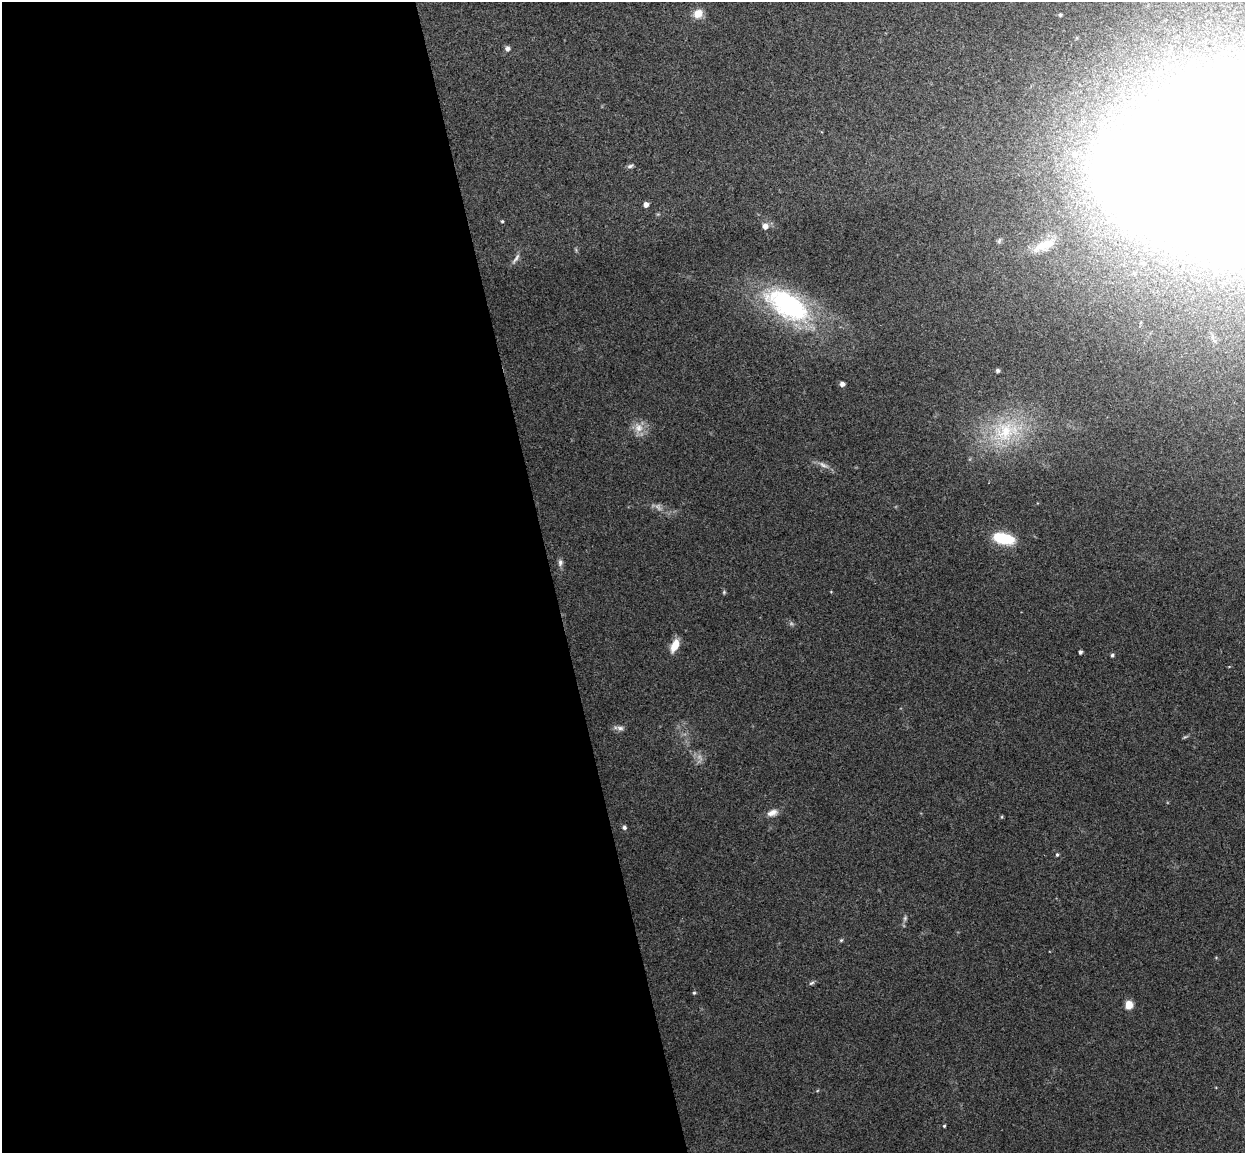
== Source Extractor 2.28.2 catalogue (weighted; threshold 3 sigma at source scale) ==
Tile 9 of 4 x 4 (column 1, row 3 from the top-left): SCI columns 57-1299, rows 1305-2455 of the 5086 x 5028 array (HDU 1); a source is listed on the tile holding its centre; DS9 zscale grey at full resolution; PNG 1247 x 1155 px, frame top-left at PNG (2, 2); no overlay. Shown black and unused: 44% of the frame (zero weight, under 3 of 4 exposures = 5% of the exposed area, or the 3 px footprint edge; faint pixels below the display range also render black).
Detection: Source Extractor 2.28.2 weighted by HDU 2 'WHT'; one run over the whole footprint, this tile lists its part. Background 0.0743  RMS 0.0078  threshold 0.035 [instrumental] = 3 sigma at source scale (4.5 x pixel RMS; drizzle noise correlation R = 1.50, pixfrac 1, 0.05/0.05 arcsec/px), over >= 5 px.
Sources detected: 33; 1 too faint to see at this stretch — not listed; the other 32 listed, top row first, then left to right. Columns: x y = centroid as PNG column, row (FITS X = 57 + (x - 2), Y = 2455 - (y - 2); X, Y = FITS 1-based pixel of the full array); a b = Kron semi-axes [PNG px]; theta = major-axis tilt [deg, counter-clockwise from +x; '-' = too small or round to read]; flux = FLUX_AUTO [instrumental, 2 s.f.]
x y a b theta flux
698 13 10 8 33 9.7
1060 15 4 4 - 1.2
507 49 6 5 - 2.7
1074 154 9 8 - 5.6
630 166 8 5 16 1.7
646 204 5 4 - 3.9
502 221 4 3 - 0.82
765 226 6 6 - 5
1044 245 31 9 25 13
516 258 18 5 56 2.9
788 305 50 25 -31 120
998 370 3 3 - 1.6
842 384 4 4 - 3.2
639 428 13 12 - 8.1
1005 431 41 30 16 63
823 465 14 5 -32 3.6
1004 538 22 10 -12 31
560 562 9 6 87 2.6
675 645 16 8 66 9.9
1080 652 4 3 - 1.9
1112 655 4 4 - 1.4
620 728 10 6 -8 2.7
772 813 14 8 20 5
1002 817 5 3 - 0.78
624 827 5 5 - 1.9
1057 855 5 4 - 1.1
905 918 6 5 - 1.4
841 940 5 4 - 0.99
811 983 9 4 27 1.4
694 993 4 4 - 0.95
1129 1005 9 8 - 7.3
944 1126 4 3 - 0.76